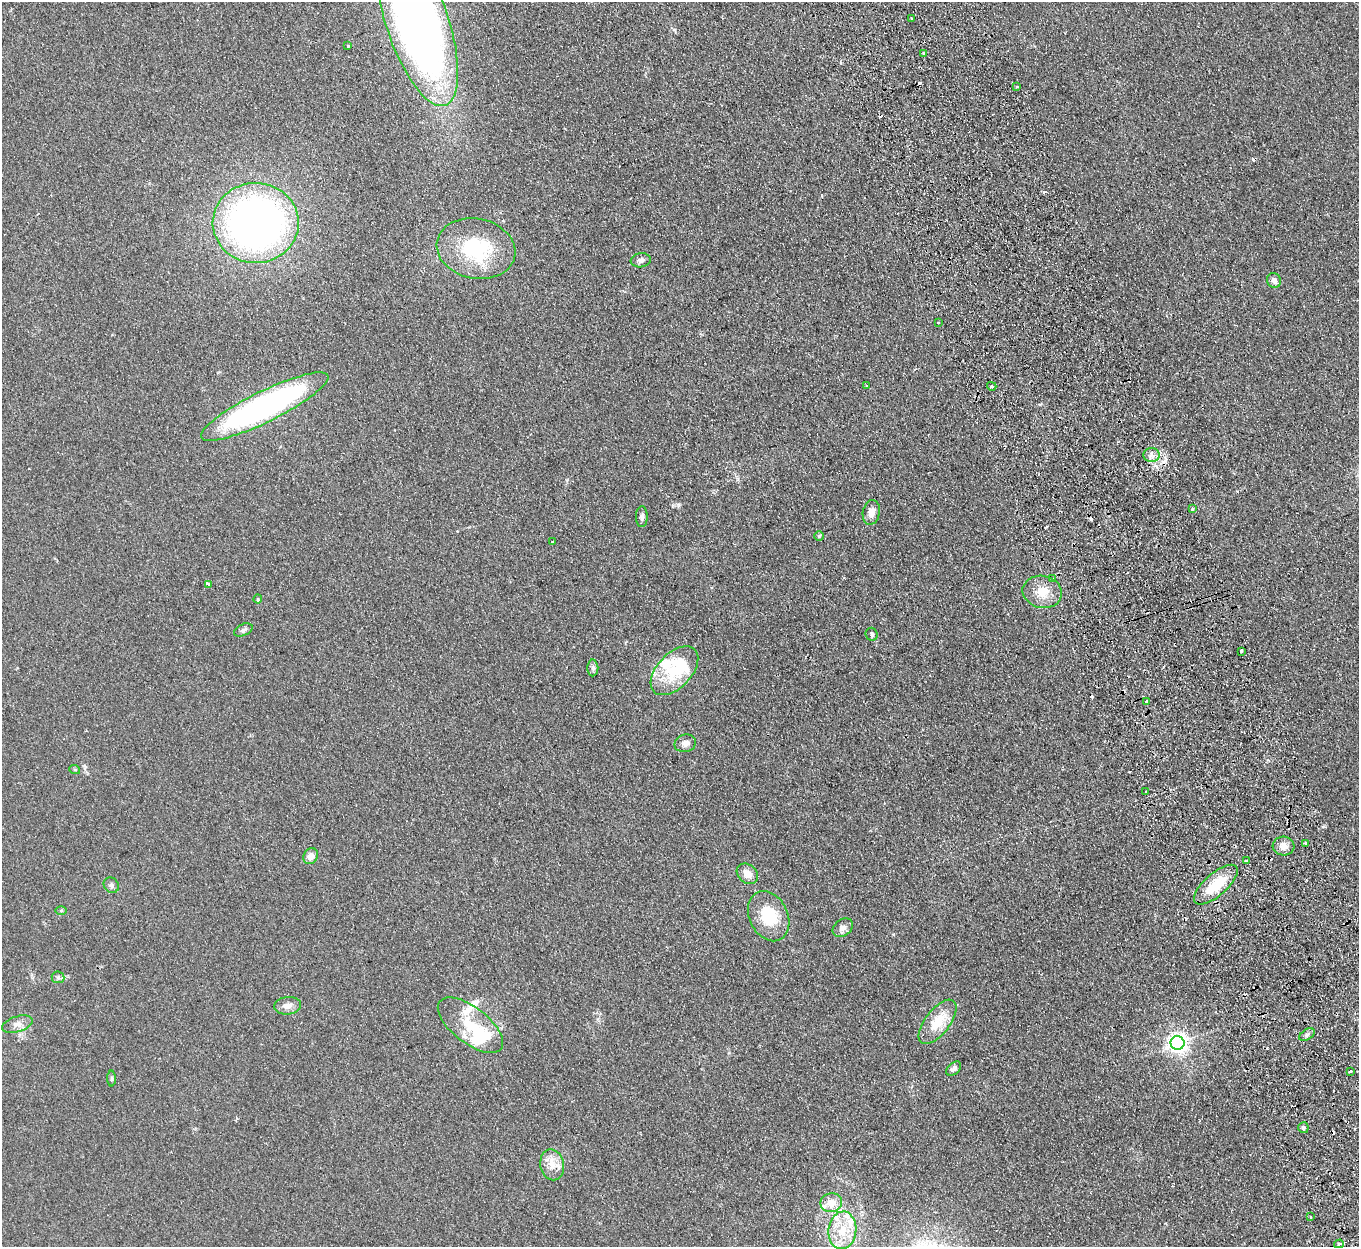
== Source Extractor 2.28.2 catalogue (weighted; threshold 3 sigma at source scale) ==
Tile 6 of 4 x 4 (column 2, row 2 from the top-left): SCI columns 1413-2769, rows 2666-3910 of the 5539 x 5457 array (HDU 1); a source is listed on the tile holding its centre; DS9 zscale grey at full resolution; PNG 1361 x 1249 px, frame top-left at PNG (2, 2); each listed source drawn as its Kron ellipse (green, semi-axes under 4 px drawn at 4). Shown black and unused: <1% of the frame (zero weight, under 2 of 3 exposures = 3% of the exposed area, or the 3 px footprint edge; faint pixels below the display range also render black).
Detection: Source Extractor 2.28.2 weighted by HDU 2 'WHT'; one run over the whole footprint, this tile lists its part. Background 0.189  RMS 0.014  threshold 0.0608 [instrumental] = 3 sigma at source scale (4.5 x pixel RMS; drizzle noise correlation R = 1.50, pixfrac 1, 0.05/0.05 arcsec/px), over >= 5 px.
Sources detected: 81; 2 inside a brighter object's white glare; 13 cosmic-ray / hot-pixel residue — neither listed nor drawn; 8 inside a brighter listed object's ellipse — not listed separately; the other 58 listed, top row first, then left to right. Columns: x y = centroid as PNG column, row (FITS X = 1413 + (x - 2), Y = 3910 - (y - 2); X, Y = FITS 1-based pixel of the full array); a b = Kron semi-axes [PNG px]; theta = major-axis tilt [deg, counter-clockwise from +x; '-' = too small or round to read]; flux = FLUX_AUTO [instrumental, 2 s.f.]
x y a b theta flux
912 19 3 2 - 2.3
417 22 88 31 -72 1200
348 46 3 3 - 2.2
924 53 3 3 - 4.1
1017 87 3 2 - 1.8
256 223 43 40 -2 710
476 249 40 30 -12 100
641 260 10 7 8 4.9
1274 280 7 7 - 6.3
938 322 3 2 - 1.5
866 385 3 2 - 1.9
992 386 4 3 - 1.6
265 407 70 15 26 360
1152 455 8 7 - 6.1
1192 509 4 3 - 5.5
871 512 12 8 79 10
642 517 10 6 89 4.4
819 536 5 5 - 1.5
553 542 3 2 - 1.3
1053 579 4 4 - 3.4
208 584 3 3 - 120
1042 592 20 16 -12 23
258 599 4 4 - 1.3
243 630 10 5 25 3.6
872 634 6 6 - 2.4
1241 651 3 3 - 7.5
593 668 8 5 -89 3.3
674 671 29 17 47 45
1146 701 3 3 - 4.5
685 743 11 8 14 7.1
75 770 5 3 - 1.4
1146 792 3 3 - 2.2
1306 843 3 3 - 3.3
1284 846 11 9 -5 11
311 856 8 7 - 9.2
1246 861 3 3 - 2.1
747 874 11 9 -41 12
111 885 8 7 - 3.7
1216 885 27 11 41 45
61 910 6 4 1 1.6
769 916 26 19 -65 53
843 928 11 8 40 6.8
58 977 6 6 - 2.5
288 1006 13 9 5 8.3
938 1022 26 12 52 36
17 1024 16 7 18 8.2
470 1025 39 18 -38 53
1307 1035 8 5 32 3.4
1177 1043 7 7 - 730
954 1069 8 5 42 4
1350 1071 3 3 - 3.8
112 1078 8 4 89 2
1303 1128 5 5 - 3.1
552 1165 15 12 -78 16
831 1203 11 9 11 15
1311 1217 3 2 - 1
842 1230 19 14 84 32
1339 1244 5 4 - 2.2
Overlapping masked pixels (flux is a lower limit): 1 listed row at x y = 417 22
Isophote crosses this tile's border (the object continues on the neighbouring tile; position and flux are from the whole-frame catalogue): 1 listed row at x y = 417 22
Unlisted compact peaks at least as high as the median listed source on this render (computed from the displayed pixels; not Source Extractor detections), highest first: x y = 678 504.